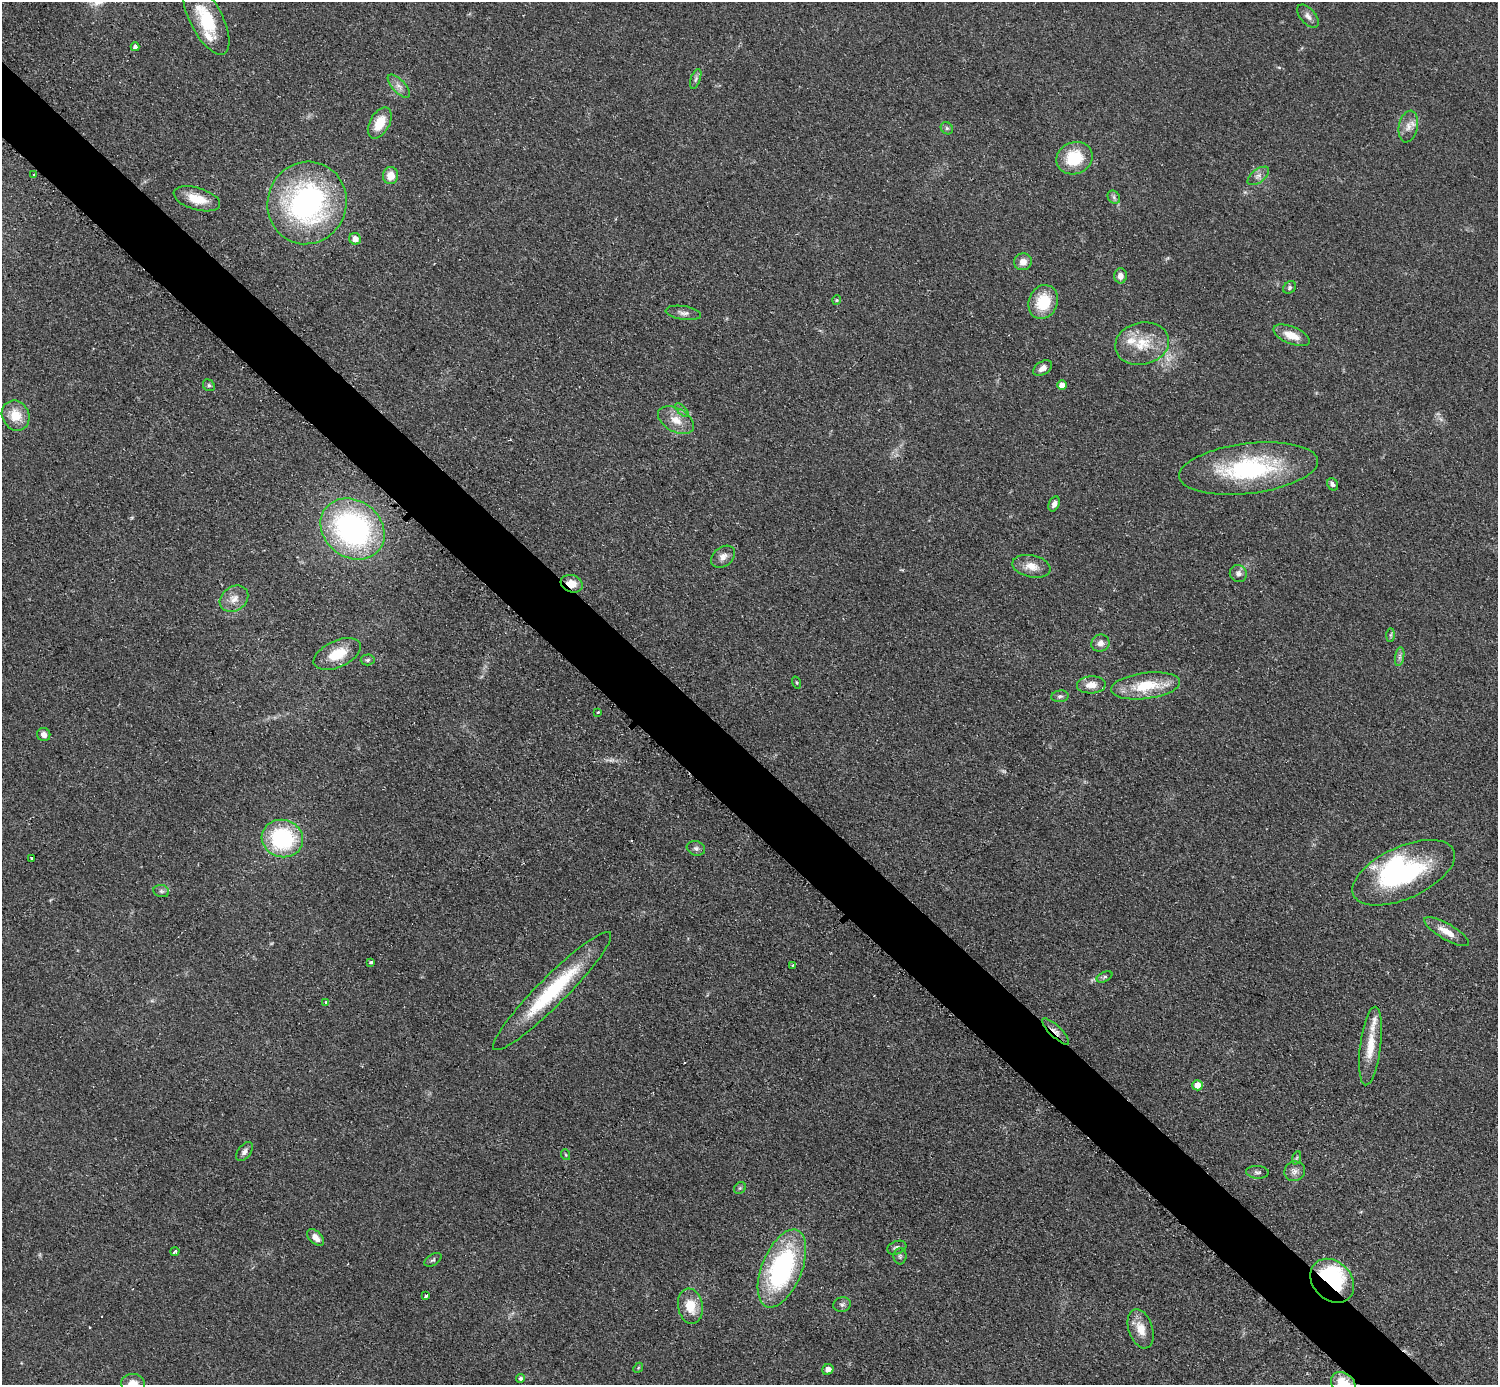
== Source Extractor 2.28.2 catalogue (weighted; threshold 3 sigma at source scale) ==
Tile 11 of 4 x 4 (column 3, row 3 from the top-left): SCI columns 2999-4494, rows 1690-3072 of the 5992 x 5992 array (HDU 1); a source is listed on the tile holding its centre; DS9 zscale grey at full resolution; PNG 1500 x 1387 px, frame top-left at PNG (2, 2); each listed source drawn as its Kron ellipse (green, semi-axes under 4 px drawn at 4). Shown black and unused: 5% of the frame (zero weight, under 2 of 3 exposures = <1% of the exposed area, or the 3 px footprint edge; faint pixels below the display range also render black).
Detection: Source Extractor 2.28.2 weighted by HDU 2 'WHT'; one run over the whole footprint, this tile lists its part. Background 0.0555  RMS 0.0074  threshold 0.0333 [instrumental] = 3 sigma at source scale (4.5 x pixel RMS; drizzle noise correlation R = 1.50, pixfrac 1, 0.05/0.05 arcsec/px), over >= 5 px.
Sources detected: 96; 2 too faint to see at this stretch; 2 inside a brighter object's white glare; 2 cosmic-ray / hot-pixel residue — neither listed nor drawn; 4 inside a brighter listed object's ellipse — not listed separately; the other 86 listed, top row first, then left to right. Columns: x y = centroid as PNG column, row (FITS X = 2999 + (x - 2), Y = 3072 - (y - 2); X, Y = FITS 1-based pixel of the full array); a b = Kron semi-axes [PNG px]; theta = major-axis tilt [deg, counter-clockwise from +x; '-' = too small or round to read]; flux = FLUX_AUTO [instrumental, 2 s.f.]
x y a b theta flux
1308 16 14 7 -49 4
206 19 39 16 -63 37
135 47 4 3 - 4.6
696 79 10 5 71 2
399 86 15 6 -47 4.4
380 123 17 10 60 16
1408 126 16 9 78 6.4
947 128 6 5 - 1.5
1075 158 18 16 24 29
34 175 3 2 - 1.3
391 176 8 7 - 9.1
1258 176 12 6 37 3.7
1114 197 7 6 - 1.9
197 199 24 11 -16 16
307 203 41 39 68 170
355 239 6 5 - 6.3
1023 262 9 8 - 5.2
1121 276 7 6 - 4.9
1290 287 7 5 47 1.6
837 300 5 4 - 0.87
1043 302 17 14 67 25
683 313 18 7 -9 3.8
1291 335 19 8 -22 11
1142 344 27 21 13 23
1043 368 10 6 32 3.8
209 385 6 5 - 1.3
1062 385 5 5 - 5.6
682 410 9 3 -45 1.3
16 415 15 13 -61 15
676 420 19 11 -28 11
1248 468 70 25 7 94
1333 484 6 5 - 2.1
1054 504 8 5 66 3
353 529 34 28 -37 180
723 557 13 9 38 5.1
1031 566 19 11 -12 9.4
1238 574 9 8 - 3.4
572 584 11 8 -20 9.1
234 599 15 12 36 7.7
1391 635 7 4 89 1.3
1100 643 9 8 - 4.3
337 654 25 13 24 20
1400 657 9 4 81 2.1
368 660 7 5 4 1.7
796 683 6 3 -71 0.72
1091 685 14 8 3 7.9
1145 686 35 13 7 30
1060 696 8 6 7 2
597 712 3 3 - 1.9
44 735 7 6 - 4.1
282 838 21 18 -16 70
696 848 9 7 -18 2.7
32 858 4 3 - 9.9
1404 873 55 26 24 89
161 891 8 6 -16 2.1
1446 932 25 8 -31 9.9
371 962 3 3 - 2.2
793 965 3 3 - 2.2
1105 977 8 4 26 1.5
552 991 82 14 45 65
326 1002 3 3 - 1.7
1056 1031 18 5 -44 4.1
1370 1046 39 10 83 17
1198 1085 5 5 - 7.7
245 1151 11 6 52 3.1
566 1155 5 3 - 0.76
1296 1158 7 4 70 1.1
1295 1171 10 9 - 4.1
1257 1172 11 6 -4 2.5
740 1188 6 5 - 1.3
315 1237 10 6 -42 5
897 1248 10 6 21 2.6
175 1251 4 4 - 2.1
900 1256 8 6 89 1.9
433 1260 9 5 32 1.6
782 1268 41 20 68 120
1332 1281 24 19 -46 77
426 1296 4 3 - 5.6
842 1304 9 7 15 2.4
690 1306 18 12 -80 16
1141 1329 20 12 -72 11
638 1368 6 4 48 0.84
828 1369 6 5 - 4.4
521 1378 4 4 - 1.6
133 1383 12 9 -5 7.3
1343 1384 13 11 -44 20
Overlapping masked pixels (flux is a lower limit): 3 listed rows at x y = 572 584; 1056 1031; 1332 1281
Isophote crosses this tile's border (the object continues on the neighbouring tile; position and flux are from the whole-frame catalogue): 2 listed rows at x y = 133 1383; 1343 1384